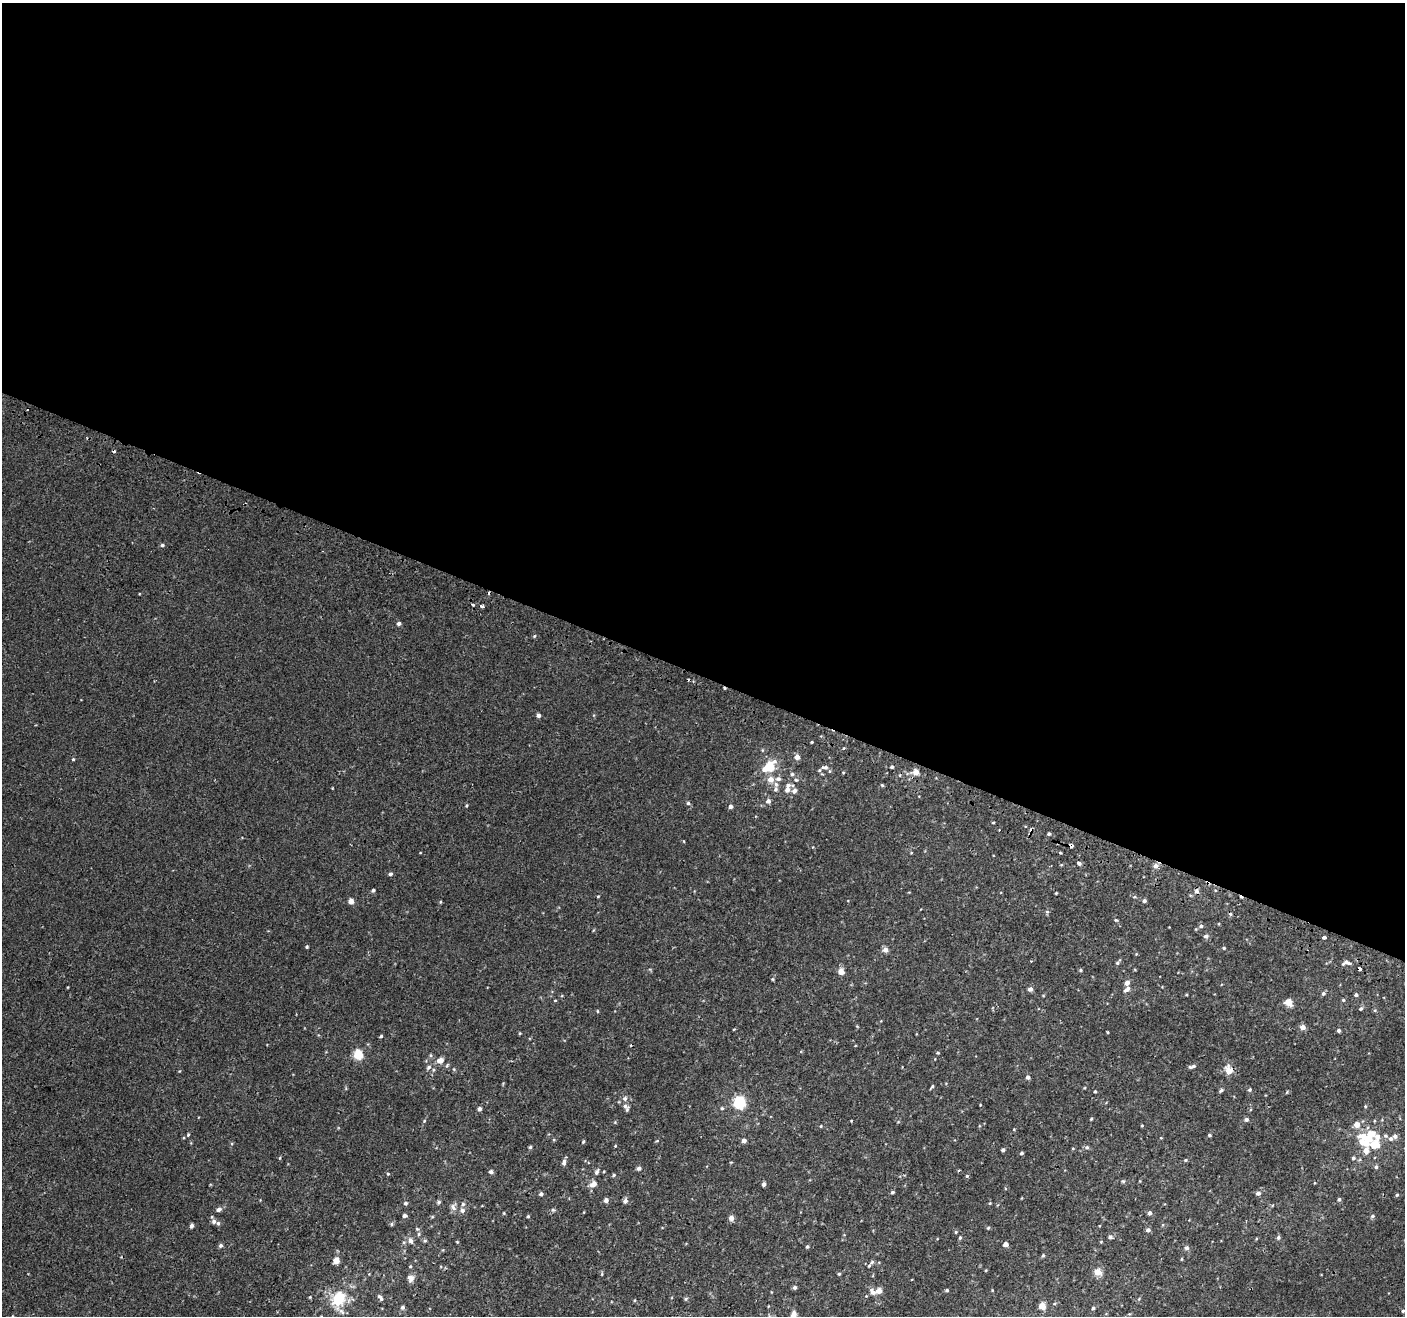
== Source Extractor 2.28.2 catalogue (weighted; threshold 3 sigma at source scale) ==
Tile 3 of 4 x 4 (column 3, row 1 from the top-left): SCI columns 2861-4263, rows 4203-5516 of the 5714 x 5845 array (HDU 1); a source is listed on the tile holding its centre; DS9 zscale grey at full resolution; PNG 1407 x 1318 px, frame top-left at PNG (2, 3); no overlay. Shown black and unused: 51% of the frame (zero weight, under 2 of 3 exposures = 3% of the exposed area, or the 3 px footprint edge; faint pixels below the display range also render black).
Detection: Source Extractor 2.28.2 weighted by HDU 2 'WHT'; one run over the whole footprint, this tile lists its part. Background 0.00182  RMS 0.0034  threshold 0.0152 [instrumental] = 3 sigma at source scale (4.5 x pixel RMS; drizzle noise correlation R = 1.50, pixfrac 1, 0.0396/0.0396 arcsec/px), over >= 5 px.
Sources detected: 214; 9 cosmic-ray / hot-pixel residue — not listed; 14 inside a brighter listed object's ellipse — not listed separately; the other 191 listed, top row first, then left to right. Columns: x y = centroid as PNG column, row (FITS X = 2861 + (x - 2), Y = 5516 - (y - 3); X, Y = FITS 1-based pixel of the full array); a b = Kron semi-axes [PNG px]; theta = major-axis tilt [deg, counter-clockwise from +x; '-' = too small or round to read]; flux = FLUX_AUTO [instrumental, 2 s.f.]
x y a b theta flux
162 545 5 4 - 0.53
473 605 3 3 - 0.85
482 606 4 3 - 0.75
399 623 4 4 - 1
534 636 4 4 - 0.36
538 715 4 4 - 1
812 742 3 3 - 0.28
844 748 5 3 - 0.27
762 750 5 3 - 0.29
797 757 5 5 - 1.9
73 759 4 4 - 0.34
769 766 7 5 48 12
825 767 10 5 -1 1.1
892 767 3 3 - 0.61
915 772 5 5 - 2.9
792 774 6 5 - 0.53
770 779 6 6 - 2.4
778 779 7 6 - 0.95
796 780 5 5 - 0.49
776 784 7 5 -89 0.87
882 785 4 3 - 0.34
787 790 6 6 - 1.6
794 791 7 6 - 1.2
768 801 5 5 - 1.2
688 803 4 4 - 0.5
466 805 5 3 - 0.32
730 806 4 4 - 0.96
993 822 4 3 - 0.32
1049 834 4 3 - 0.55
683 841 4 3 - 0.22
1071 846 4 3 - 1.1
420 853 3 2 - 0.18
911 853 4 3 - 0.22
1079 863 4 4 - 1.2
1156 866 8 5 41 1.8
390 874 4 4 - 0.67
373 890 4 4 - 0.55
1197 891 7 6 - 0.94
1056 893 3 2 - 0.25
598 896 5 3 - 0.27
351 901 4 4 - 2.5
1144 901 5 4 - 0.71
440 902 5 3 - 0.28
1047 912 5 5 - 0.45
1116 920 6 4 -21 0.37
1201 926 6 5 - 0.68
1206 936 6 5 - 0.79
1324 937 3 3 - 2.1
307 947 3 3 - 0.38
1224 948 4 3 - 0.4
885 950 6 6 - 1.4
1136 954 4 3 - 0.25
1118 962 9 4 51 0.61
1346 962 12 7 7 1.6
1359 969 4 3 - 1.1
1080 970 4 4 - 0.36
841 972 7 7 - 1.8
772 979 4 4 - 0.32
1127 983 5 5 - 1.5
1030 989 5 4 - 1.2
1127 989 10 5 37 1.2
1323 994 6 5 - 0.59
1356 995 4 4 - 0.67
555 1000 4 3 - 0.25
1343 1000 4 4 - 0.36
1288 1002 8 7 - 2.8
1361 1009 5 5 - 0.52
597 1011 4 4 - 0.32
1303 1027 5 5 - 2
1339 1031 4 4 - 0.67
1108 1032 4 2 - 0.26
520 1033 4 3 - 0.27
381 1036 4 3 - 0.46
938 1053 4 4 - 0.35
358 1054 5 5 - 15
431 1055 5 4 - 0.39
440 1060 6 5 - 2.5
1192 1066 8 4 13 0.92
428 1067 8 6 41 0.86
1229 1070 10 7 -68 3.4
1028 1077 4 4 - 0.99
932 1087 6 3 50 0.46
1221 1090 6 4 41 0.51
1249 1090 5 5 - 0.5
1095 1091 3 3 - 0.34
1287 1092 5 3 - 0.23
625 1098 7 6 - 0.93
739 1103 6 5 - 36
625 1106 10 7 -28 1.2
1365 1106 4 3 - 0.29
722 1108 5 4 - 0.38
479 1109 5 4 - 0.95
1091 1119 3 3 - 0.34
1246 1119 5 4 - 0.74
424 1121 5 3 - 0.32
851 1121 3 3 - 0.25
1357 1124 5 5 - 2.8
1142 1125 5 3 - 0.26
821 1126 4 4 - 0.27
188 1135 5 4 - 0.3
1209 1135 4 3 - 0.43
1363 1136 13 8 -11 3.7
1377 1136 10 9 - 1.9
1395 1136 6 6 - 0.96
1161 1138 4 2 - 0.21
554 1140 5 3 - 0.29
744 1140 4 4 - 1.2
583 1142 4 3 - 0.42
1375 1144 10 7 -10 4.9
615 1146 4 3 - 0.25
530 1147 4 4 - 0.45
1087 1147 5 5 - 0.56
1073 1148 4 3 - 0.24
1003 1150 4 3 - 0.64
1366 1151 8 6 81 2.4
1021 1153 4 3 - 0.54
280 1158 5 3 - 0.29
1353 1158 5 5 - 0.64
1185 1160 4 4 - 0.35
564 1162 9 5 78 0.96
1376 1167 5 5 - 0.62
639 1168 5 4 - 0.97
491 1172 5 5 - 0.77
597 1172 7 5 68 0.83
388 1174 4 4 - 0.33
614 1175 5 4 - 0.42
967 1176 5 5 - 0.38
1123 1181 5 5 - 0.4
593 1184 6 5 - 2.7
764 1184 4 4 - 0.86
892 1192 4 3 - 0.64
1258 1193 5 4 - 1.2
541 1194 4 4 - 0.78
1397 1195 4 3 - 0.38
1339 1199 5 4 - 0.57
606 1200 4 4 - 1.2
625 1201 5 5 - 1.1
439 1202 5 5 - 0.57
405 1203 5 4 - 0.69
990 1203 4 3 - 0.24
453 1207 10 7 78 1.3
219 1209 6 5 - 1.2
462 1210 7 6 - 0.96
553 1210 6 5 - 0.52
584 1212 4 3 - 0.22
504 1213 4 4 - 0.27
1150 1213 5 5 - 0.76
404 1216 4 4 - 0.86
528 1216 4 4 - 0.36
1372 1216 6 4 16 0.55
731 1218 5 5 - 1.9
214 1221 6 6 - 1
391 1224 5 5 - 0.43
191 1225 4 3 - 1
988 1228 4 4 - 0.43
1148 1230 5 5 - 0.93
956 1232 5 4 - 0.37
419 1234 6 4 88 0.44
1110 1237 5 5 - 0.73
1278 1237 5 5 - 0.56
960 1238 5 4 - 0.42
411 1241 7 5 -63 1.3
425 1241 5 4 - 0.4
457 1242 4 3 - 0.28
1101 1242 4 3 - 0.23
1006 1244 4 4 - 1.8
220 1245 6 5 - 0.65
807 1247 5 4 - 0.46
1186 1248 6 5 - 0.84
1043 1255 5 3 - 0.44
1181 1259 5 3 - 0.27
336 1261 5 4 - 3.8
872 1262 8 5 49 0.85
986 1270 4 3 - 0.23
1098 1272 10 8 -38 2.1
602 1274 5 3 - 0.3
839 1274 4 3 - 0.38
410 1278 9 7 -68 1.6
795 1287 5 5 - 0.68
947 1290 4 4 - 0.52
879 1291 5 5 - 2.7
873 1292 7 6 - 1.5
379 1296 6 6 - 0.61
338 1299 21 16 66 11
686 1299 6 4 23 0.41
635 1300 5 3 - 0.29
1042 1306 5 4 - 4.6
402 1307 6 5 - 0.76
1093 1308 3 3 - 0.41
1403 1311 5 4 - 0.52
793 1315 10 7 75 1.5
Overlapping masked pixels (flux is a lower limit): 3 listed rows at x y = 1071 846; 1156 866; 1359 969
Isophote crosses this tile's border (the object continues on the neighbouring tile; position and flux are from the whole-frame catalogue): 3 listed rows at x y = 338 1299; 1403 1311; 793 1315